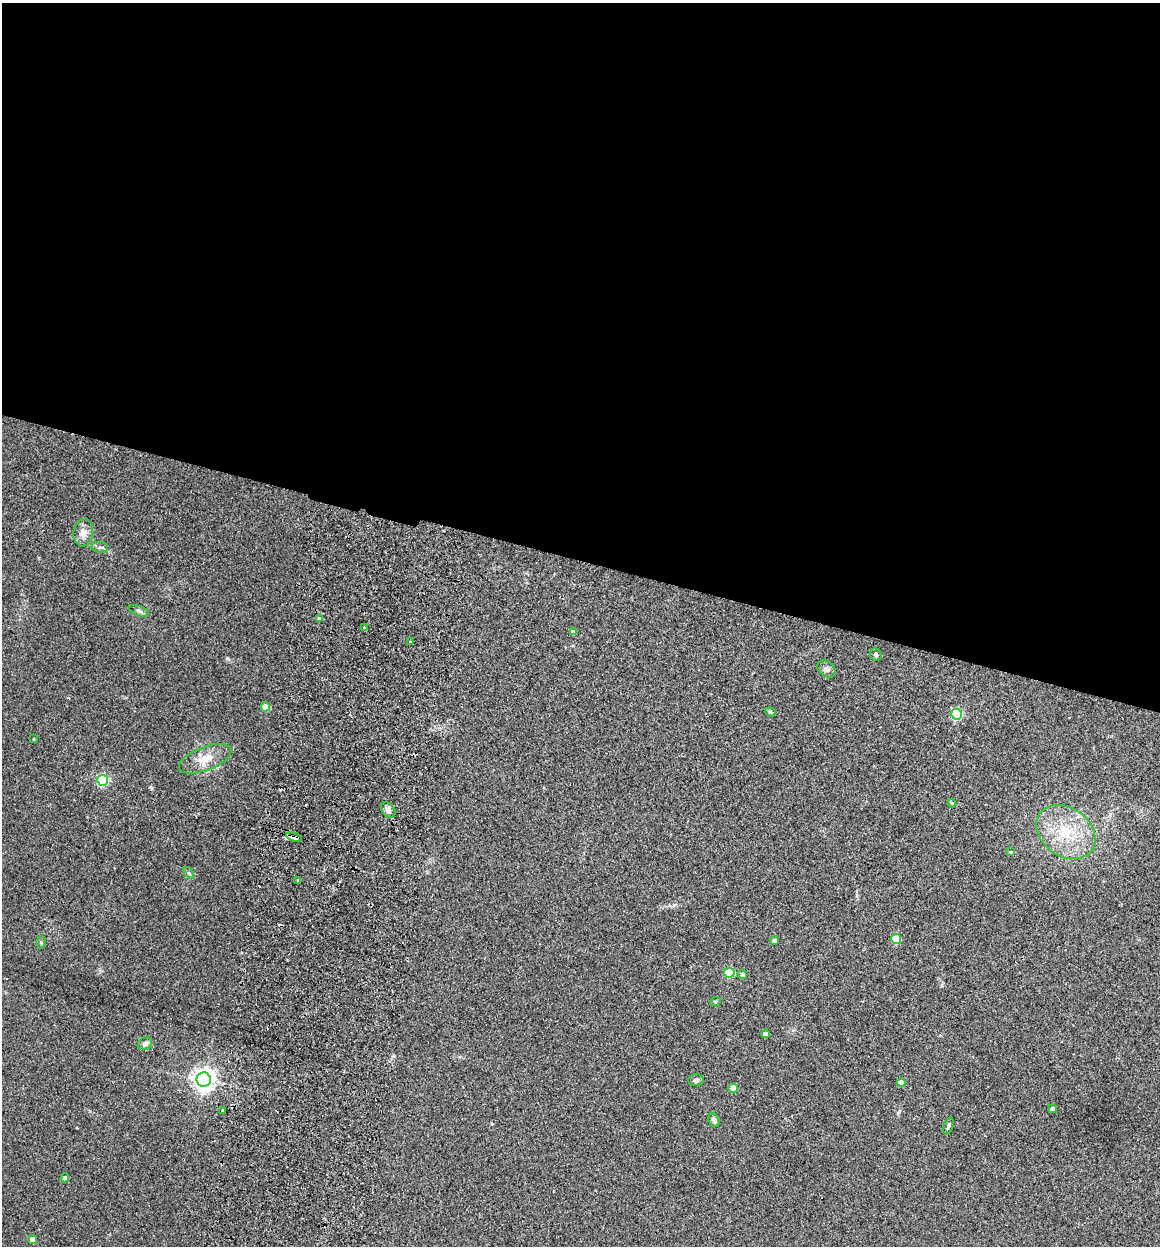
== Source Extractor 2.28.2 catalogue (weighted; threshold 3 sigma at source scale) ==
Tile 3 of 4 x 4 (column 3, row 1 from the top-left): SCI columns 2498-3655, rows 3749-4992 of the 5112 x 5007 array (HDU 1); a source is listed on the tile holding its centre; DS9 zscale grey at full resolution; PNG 1162 x 1248 px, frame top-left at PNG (2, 3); each listed source drawn as its Kron ellipse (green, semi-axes under 4 px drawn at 4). Shown black and unused: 45% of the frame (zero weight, under 2 of 3 exposures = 3% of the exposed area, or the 3 px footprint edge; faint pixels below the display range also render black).
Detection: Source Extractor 2.28.2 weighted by HDU 2 'WHT'; one run over the whole footprint, this tile lists its part. Background 0.0477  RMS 0.0086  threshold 0.0386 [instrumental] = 3 sigma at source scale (4.5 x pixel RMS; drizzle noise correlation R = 1.50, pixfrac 1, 0.05/0.05 arcsec/px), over >= 5 px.
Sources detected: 44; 4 cosmic-ray / hot-pixel residue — neither listed nor drawn; the other 40 listed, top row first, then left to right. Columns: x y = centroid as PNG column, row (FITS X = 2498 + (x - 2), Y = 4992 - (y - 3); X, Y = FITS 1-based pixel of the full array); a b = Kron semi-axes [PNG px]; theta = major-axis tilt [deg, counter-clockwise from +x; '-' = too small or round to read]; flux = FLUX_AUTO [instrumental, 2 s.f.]
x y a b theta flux
83 533 14 9 81 7
100 547 8 5 -6 2
139 611 11 4 -21 2
320 618 4 4 - 1.8
364 628 3 3 - 1.2
573 632 4 4 - 3.8
410 642 3 2 - 1.4
876 655 6 5 - 1.7
827 669 10 7 -38 2.7
265 707 4 4 - 15
770 712 5 4 - 1.2
956 714 5 5 - 75
33 739 3 2 - 0.77
205 759 28 11 21 13
103 780 5 5 - 94
952 803 4 4 - 1
388 810 8 6 -52 3.4
1066 832 32 24 -35 41
294 837 8 3 -15 16
1010 852 4 4 - 1
189 873 7 3 -53 1.1
298 880 3 3 - 1.6
896 939 5 5 - 24
774 940 4 4 - 4.4
41 942 6 5 - 1.2
729 973 5 5 - 39
742 974 5 4 - 3.4
715 1002 5 3 - 0.88
766 1034 4 4 - 5.4
145 1044 7 6 - 3.8
204 1080 7 7 - 580
696 1080 7 6 - 2.3
901 1082 4 4 - 7.8
733 1088 4 4 - 14
1053 1109 4 4 - 6
222 1111 4 3 - 3.4
714 1120 7 5 -64 3
949 1126 8 4 72 1.6
65 1178 4 4 - 2.1
33 1239 4 4 - 10
Overlapping masked pixels (flux is a lower limit): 1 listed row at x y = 294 837
Unlisted compact peaks at least as high as the median listed source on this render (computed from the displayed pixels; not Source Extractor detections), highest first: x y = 227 658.